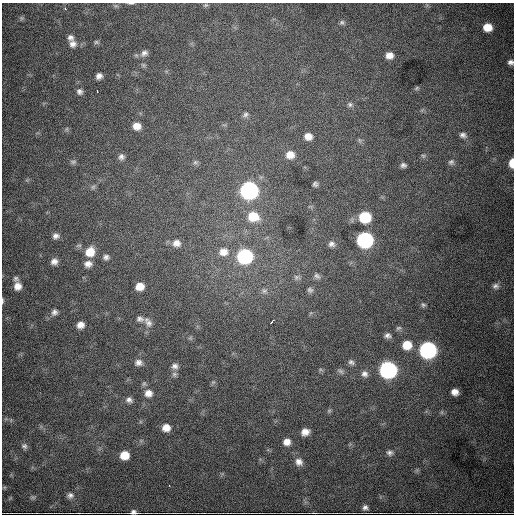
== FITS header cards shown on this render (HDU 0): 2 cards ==
NAXIS1  =                  512
NAXIS2  =                  512

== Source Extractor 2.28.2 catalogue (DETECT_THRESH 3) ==
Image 512 x 512 px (HDU 0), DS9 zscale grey, 1 PNG px = 1 image px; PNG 516 x 516 px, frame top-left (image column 1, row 512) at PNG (2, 3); no overlay
Background 5570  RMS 76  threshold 228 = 3 sigma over >= 5 px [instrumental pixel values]
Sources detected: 93; all 93 listed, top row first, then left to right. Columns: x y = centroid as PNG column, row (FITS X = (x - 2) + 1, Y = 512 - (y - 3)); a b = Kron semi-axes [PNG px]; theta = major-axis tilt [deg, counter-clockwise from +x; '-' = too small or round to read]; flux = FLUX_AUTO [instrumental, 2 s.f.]
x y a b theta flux
131 3 8 3 0 7.2e+03
206 5 6 5 - 8.0e+03
116 6 7 4 -17 7.9e+03
65 8 3 3 - 4.3e+03
22 18 7 6 - 9.4e+03
342 22 6 6 - 1.1e+04
487 27 8 7 - 7.8e+04
70 37 8 7 - 2.0e+04
96 42 7 5 2 9.1e+03
72 44 10 9 - 3.0e+04
144 53 11 8 27 2.3e+04
389 55 8 7 - 3.9e+04
511 62 6 5 - 1.7e+04
143 65 7 5 -46 9.0e+03
99 76 6 5 - 2.4e+04
417 88 7 5 37 8.8e+03
97 91 3 2 - 5.2e+03
79 92 8 7 - 1.7e+04
350 104 7 6 - 1.2e+04
245 114 8 6 39 1.4e+04
137 126 8 7 - 4.6e+04
67 129 7 4 90 7.5e+03
463 135 10 8 -19 2.1e+04
308 136 8 7 - 3.9e+04
359 140 7 4 -71 8.2e+03
290 155 10 9 - 5.2e+04
423 156 7 5 -43 9.9e+03
121 157 7 7 - 1.8e+04
73 162 8 6 -2 1.1e+04
195 162 7 5 7 1.1e+04
451 162 8 8 - 1.6e+04
512 163 8 4 87 7.9e+04
403 165 7 6 - 1.5e+04
315 184 4 4 - 1.2e+04
93 187 7 5 45 1.1e+04
249 190 9 9 - 2.1e+06
253 216 13 11 -16 1.1e+05
365 217 8 8 - 2.6e+05
56 236 8 6 13 2.1e+04
365 240 9 9 - 1.4e+06
176 243 10 9 - 3.6e+04
331 244 9 7 -11 1.9e+04
90 252 10 10 - 7.9e+04
223 252 11 10 - 4.7e+04
245 256 9 9 - 9.6e+05
106 257 8 7 - 1.6e+04
54 261 8 7 - 2.6e+04
88 264 9 7 12 2.9e+04
317 276 9 6 -39 1.6e+04
296 277 9 7 -14 1.5e+04
16 279 7 7 - 1.3e+04
17 286 9 8 - 4.1e+04
140 286 8 7 - 6.2e+04
495 286 9 8 - 2.0e+04
310 290 8 7 - 1.4e+04
264 291 8 6 14 1.5e+04
2 301 8 3 -88 7.2e+03
423 305 7 6 - 9.6e+03
54 312 9 8 - 1.9e+04
140 319 10 7 -12 2.2e+04
272 321 5 2 - 9.1e+03
149 323 12 10 -55 3.3e+04
80 325 8 7 - 3.6e+04
398 328 8 5 16 9.6e+03
388 336 8 6 -14 1.8e+04
407 345 9 8 - 8.9e+04
428 350 9 9 - 1.8e+06
351 362 9 7 -27 1.6e+04
138 363 10 8 -8 2.6e+04
175 366 9 8 - 2.2e+04
321 370 6 4 -19 7.0e+03
388 370 9 9 - 1.8e+06
340 371 11 5 -32 1.4e+04
174 374 8 7 - 1.3e+04
364 374 9 8 - 2.3e+04
213 382 5 5 - 8.2e+03
455 392 6 6 - 3.3e+04
148 393 10 9 - 4.1e+04
129 400 9 7 -23 2.1e+04
329 411 6 5 - 8.0e+03
442 412 6 4 72 7.1e+03
166 428 8 7 - 4.7e+04
305 432 8 6 20 3.6e+04
287 442 8 7 - 3.6e+04
24 446 8 8 - 1.6e+04
390 453 8 7 - 1.7e+04
124 455 7 7 - 8.8e+04
299 462 10 9 - 3.1e+04
169 485 3 2 - 2.4e+03
70 495 8 7 - 1.9e+04
33 497 7 5 -29 8.9e+03
365 507 7 6 - 1.8e+04
133 512 6 5 - 1.9e+04
At the frame edge (FLAGS 8, measured only in part): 5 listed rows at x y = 131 3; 511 62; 512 163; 2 301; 133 512